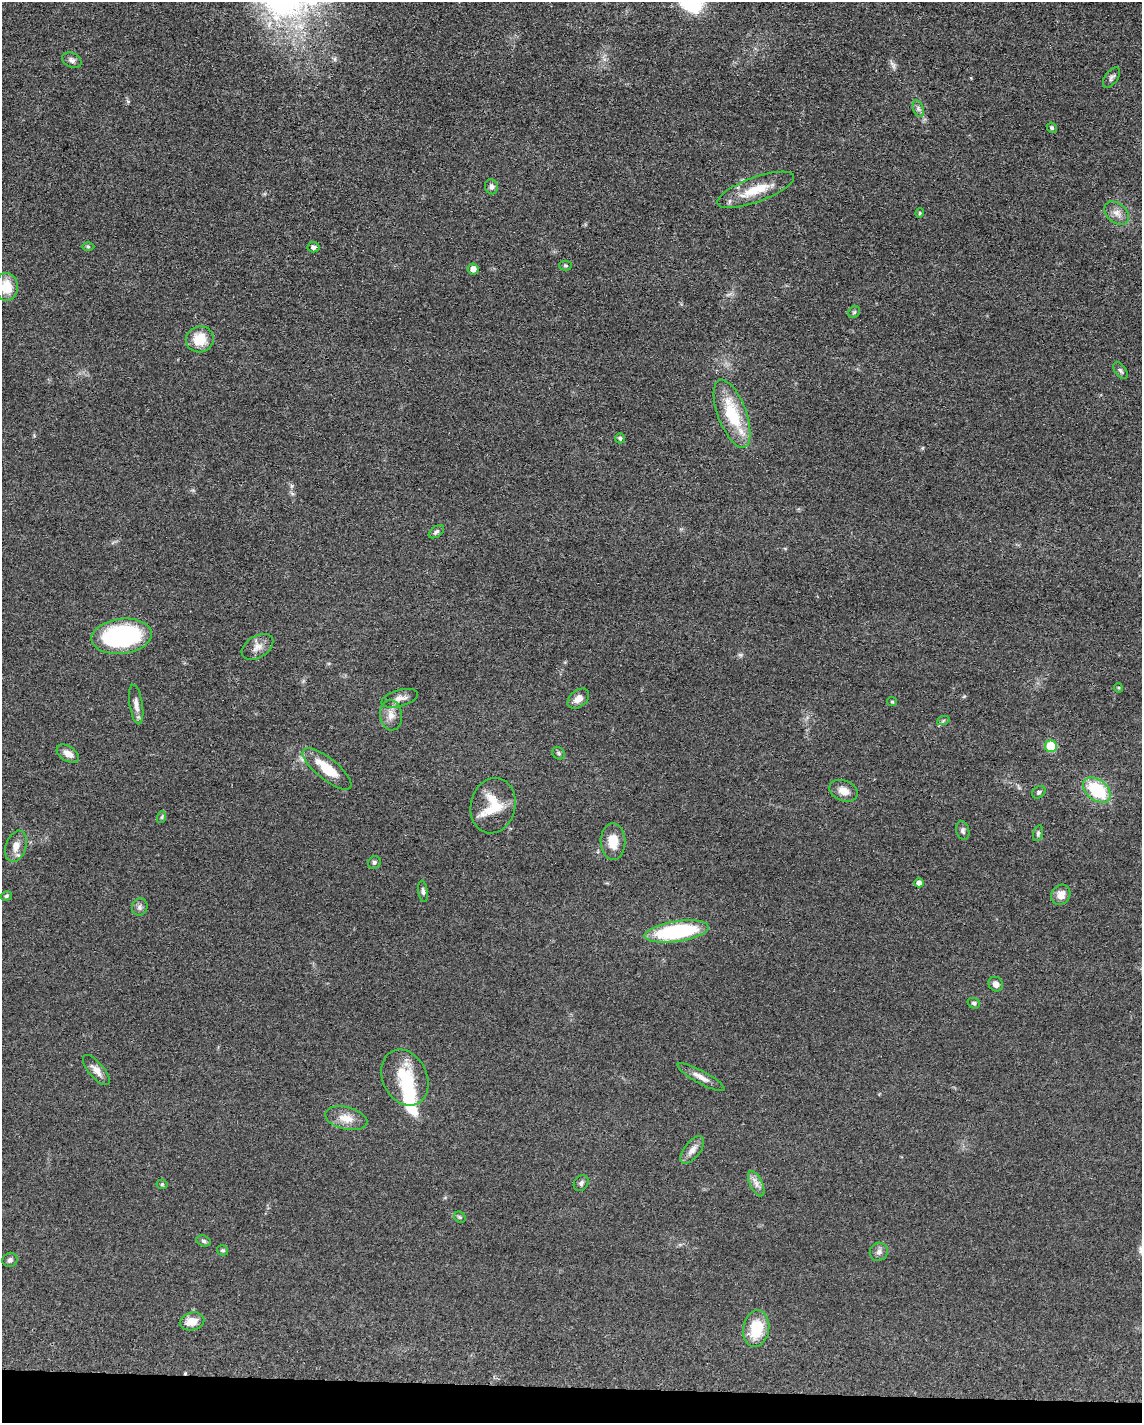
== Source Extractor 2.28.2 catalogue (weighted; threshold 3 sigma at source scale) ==
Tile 11 of 4 x 3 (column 3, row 3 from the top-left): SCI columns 2297-3436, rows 228-1648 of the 4592 x 4657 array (HDU 1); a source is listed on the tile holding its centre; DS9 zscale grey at full resolution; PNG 1144 x 1425 px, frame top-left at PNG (2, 2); each listed source drawn as its Kron ellipse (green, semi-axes under 4 px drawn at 4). Shown black and unused: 2% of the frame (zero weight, under 3 of 5 exposures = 4% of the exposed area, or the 3 px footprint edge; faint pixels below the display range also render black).
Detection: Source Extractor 2.28.2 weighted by HDU 2 'WHT'; one run over the whole footprint, this tile lists its part. Background 0.0476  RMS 0.0056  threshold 0.0253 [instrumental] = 3 sigma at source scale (4.5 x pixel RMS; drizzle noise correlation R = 1.50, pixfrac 1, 0.05/0.05 arcsec/px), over >= 5 px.
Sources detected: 69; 3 inside a brighter object's white glare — neither listed nor drawn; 1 inside a brighter listed object's ellipse — not listed separately; the other 65 listed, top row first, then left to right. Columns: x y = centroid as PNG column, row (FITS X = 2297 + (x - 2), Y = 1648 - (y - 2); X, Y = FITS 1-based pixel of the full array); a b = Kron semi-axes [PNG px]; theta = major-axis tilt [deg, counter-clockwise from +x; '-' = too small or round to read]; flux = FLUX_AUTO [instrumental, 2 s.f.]
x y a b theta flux
72 60 10 7 -26 2.1
1111 78 12 6 54 1.7
918 109 9 5 -71 1.5
1052 128 5 4 - 0.81
491 187 7 6 - 1.8
756 190 41 12 20 16
920 213 4 4 - 0.61
1117 213 14 9 -39 4.3
88 246 6 4 -1 0.7
313 247 6 5 - 2
565 265 6 5 - 0.79
473 269 5 5 - 3.5
7 287 14 11 -87 11
854 312 6 5 - 0.83
200 339 14 13 - 12
1120 371 10 5 -53 1.4
732 414 36 14 -69 27
620 438 5 5 - 1
436 532 9 5 35 1.3
122 636 30 17 6 76
257 647 17 11 32 4.8
1118 688 5 4 - 0.59
400 698 19 8 15 3.8
578 699 12 8 40 4.1
892 702 5 4 - 0.63
136 705 20 6 -81 3.7
391 715 15 11 -85 4.9
943 721 6 4 20 0.82
1051 746 6 6 - 23
559 753 7 5 -45 1.1
68 754 12 7 -33 4.8
327 769 30 10 -39 16
1097 790 16 10 -38 29
843 791 14 10 -22 5.2
1039 792 7 5 38 1.2
493 806 28 22 76 16
162 817 6 4 71 0.73
963 830 10 6 -74 1.5
1038 833 8 5 74 1.1
613 842 18 12 -89 9
16 846 16 10 71 5.4
374 862 6 6 - 1.3
919 883 5 4 - 2.6
423 891 11 4 -81 1.5
1061 895 10 9 - 5
6 896 6 4 17 0.79
140 907 9 7 65 1.9
677 931 32 10 8 56
996 984 8 7 - 2.8
974 1003 6 5 - 1.2
96 1070 18 7 -50 4.3
701 1077 26 6 -29 4.4
405 1078 29 22 -65 21
346 1118 21 11 -13 7.1
692 1150 16 8 52 4
581 1183 8 7 - 1.6
162 1184 5 5 - 0.7
756 1184 13 6 -65 3.3
460 1217 6 5 - 0.87
204 1241 7 5 -17 1.2
223 1250 5 5 - 0.86
879 1252 9 9 - 2.4
10 1260 7 7 - 1.5
192 1321 12 9 13 6.6
756 1329 18 13 81 17